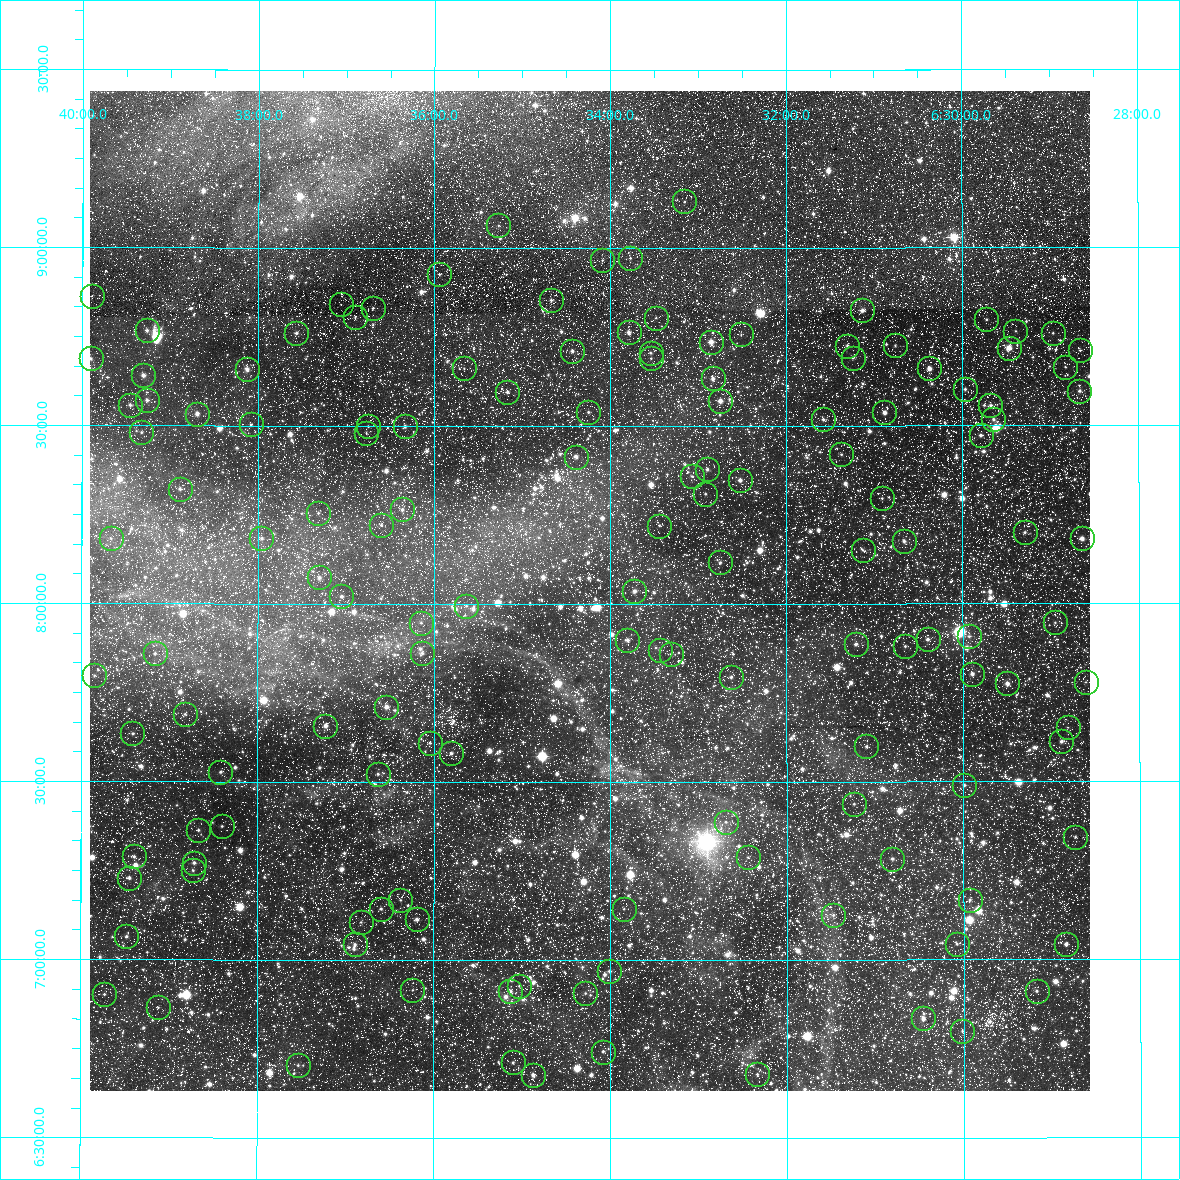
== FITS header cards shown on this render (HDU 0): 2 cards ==
NAXIS1  =                 1000
NAXIS2  =                 1000

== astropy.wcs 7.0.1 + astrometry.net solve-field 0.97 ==
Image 1000 x 1000 px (HDU 0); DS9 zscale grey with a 90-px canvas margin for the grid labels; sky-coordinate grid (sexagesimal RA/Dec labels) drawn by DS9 from the SOLVED WCS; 141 Tycho-2 reference stars matched to detected sources circled (green)
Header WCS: RA---TAN/DEC--TAN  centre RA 06:34:14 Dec +08:02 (98.56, +8.04 deg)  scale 10.1 arcsec/px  FOV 168.6' x 168.6'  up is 0 deg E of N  parity normal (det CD < 0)
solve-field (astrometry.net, Tycho-2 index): VERIFIED the header's WCS against the Tycho-2 star catalogue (verified at 2 index scales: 67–141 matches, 0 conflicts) and refined it, rather than solving blind
Solved WCS: RA---TAN-SIP/DEC--TAN-SIP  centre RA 06:34:14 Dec +08:02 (98.56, +8.04 deg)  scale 10.1 arcsec/px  FOV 168.6' x 168.6'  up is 0 deg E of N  parity normal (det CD < 0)
The solver's refit moves the header's centre by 1.7 arcsec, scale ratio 1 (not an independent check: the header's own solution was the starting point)
Tycho-2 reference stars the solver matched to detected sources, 141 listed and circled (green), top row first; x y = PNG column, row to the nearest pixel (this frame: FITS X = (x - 90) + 1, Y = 1000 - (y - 91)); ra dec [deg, ICRS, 3 dp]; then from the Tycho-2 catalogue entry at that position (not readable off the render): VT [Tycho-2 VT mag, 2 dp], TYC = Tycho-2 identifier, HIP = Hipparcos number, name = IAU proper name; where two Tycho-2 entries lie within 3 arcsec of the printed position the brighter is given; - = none
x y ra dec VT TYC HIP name
684 201 98.289 +9.131 10.84 733-2754-1 - -
498 225 98.817 +9.064 10.61 733-2535-1 - -
630 258 98.443 +8.972 11.00 733-1182-1 - -
602 260 98.523 +8.966 10.78 733-2253-1 - -
439 274 98.986 +8.926 11.12 733-820-1 - -
92 296 99.974 +8.863 11.34 746-798-1 - -
551 300 98.668 +8.854 9.55 733-826-1 - -
341 304 99.266 +8.841 11.15 733-2223-1 - -
373 308 99.175 +8.831 10.70 733-953-1 - -
862 310 97.783 +8.826 9.54 733-460-1 - -
355 317 99.225 +8.805 10.90 733-430-1 - -
656 318 98.370 +8.804 11.82 733-1243-1 - -
986 319 97.430 +8.798 10.91 732-1193-1 - -
147 330 99.816 +8.767 10.49 746-1024-1 - -
1015 331 97.348 +8.766 11.10 732-835-1 - -
629 332 98.447 +8.763 9.94 733-904-1 - -
296 333 99.392 +8.761 10.31 733-444-1 - -
1053 333 97.242 +8.759 10.92 732-505-1 - -
741 334 98.128 +8.757 11.10 733-1452-1 - -
711 342 98.213 +8.736 9.42 733-38-1 - -
895 345 97.690 +8.725 11.05 733-1247-1 - -
847 346 97.826 +8.725 10.57 733-150-1 - -
1009 348 97.367 +8.719 9.75 732-9-1 - -
1080 350 97.166 +8.711 10.98 732-2061-1 - -
572 351 98.608 +8.711 10.07 733-414-1 - -
651 353 98.385 +8.705 11.01 733-556-1 - -
91 358 99.976 +8.687 10.93 746-460-1 - -
651 358 98.384 +8.690 11.70 733-2079-1 - -
853 358 97.810 +8.691 10.50 733-1061-1 - -
1065 367 97.207 +8.664 11.03 732-1107-1 - -
464 368 98.915 +8.662 11.50 733-230-1 - -
929 368 97.593 +8.660 8.75 732-1189-1 - -
247 369 99.532 +8.658 10.63 733-2700-1 - -
143 375 99.827 +8.641 9.34 746-1447-1 - -
713 378 98.209 +8.633 10.06 733-24-1 - -
965 389 97.492 +8.603 10.18 732-967-1 - -
1079 391 97.167 +8.597 10.33 732-549-1 - -
507 392 98.792 +8.596 10.75 733-1389-1 - -
147 400 99.816 +8.572 10.43 746-987-1 - -
720 401 98.187 +8.570 9.44 733-1149-1 - -
130 405 99.863 +8.557 10.37 746-1459-1 - -
990 405 97.419 +8.557 10.64 732-1385-1 - -
588 412 98.562 +8.539 10.88 733-894-1 - -
884 412 97.721 +8.537 9.45 733-1426-1 - -
197 414 99.673 +8.533 9.76 746-657-1 - -
823 419 97.895 +8.519 10.64 733-804-1 - -
993 419 97.411 +8.518 9.99 732-1819-1 - -
251 424 99.521 +8.503 11.37 733-995-1 - -
368 426 99.187 +8.499 11.03 733-1248-1 - -
405 426 99.083 +8.499 10.42 733-1301-1 - -
141 432 99.831 +8.481 11.13 746-854-1 - -
366 433 99.193 +8.480 11.80 733-1284-1 - -
981 435 97.447 +8.473 10.60 732-1757-1 - -
841 454 97.844 +8.419 10.67 733-1450-1 - -
576 457 98.598 +8.414 9.79 733-1555-1 - -
707 469 98.225 +8.378 10.32 733-966-1 - -
692 476 98.268 +8.359 10.93 733-921-1 - -
740 480 98.131 +8.348 10.35 733-1370-1 - -
180 489 99.722 +8.322 11.15 746-786-1 - -
705 494 98.230 +8.310 11.02 733-1165-1 - -
882 498 97.728 +8.297 11.00 733-1716-1 - -
402 509 99.091 +8.265 10.35 733-1782-1 - -
318 513 99.328 +8.255 10.62 733-2180-1 - -
381 525 99.150 +8.222 10.60 733-1151-1 - -
659 526 98.360 +8.218 11.62 733-1472-1 - -
1025 532 97.323 +8.200 10.55 732-2470-1 - -
111 538 99.917 +8.182 11.29 746-983-1 - -
261 538 99.489 +8.183 11.22 733-1172-1 - -
1082 538 97.161 +8.182 9.05 732-2565-1 - -
904 541 97.666 +8.176 10.19 733-2064-1 - -
863 550 97.783 +8.150 11.26 733-2338-1 - -
720 562 98.188 +8.116 10.41 733-2390-1 - -
319 577 99.326 +8.074 10.74 733-1828-1 - -
634 591 98.431 +8.036 9.54 733-1509-1 - -
341 596 99.262 +8.021 10.22 733-1464-1 - -
466 606 98.908 +7.994 11.14 733-1475-1 - -
1055 622 97.238 +7.946 11.36 732-1448-1 - -
421 623 99.036 +7.947 10.74 733-1940-1 - -
969 636 97.482 +7.908 10.60 732-1104-1 - -
928 639 97.599 +7.900 10.26 732-984-1 - -
627 640 98.451 +7.899 10.14 733-1835-1 - -
856 644 97.803 +7.887 10.04 733-2046-1 - -
905 646 97.664 +7.880 11.29 733-2279-1 - -
660 650 98.359 +7.871 10.98 733-2202-1 - -
155 653 99.792 +7.860 11.15 746-1303-1 - -
422 653 99.033 +7.862 10.63 733-2024-1 - -
671 654 98.328 +7.860 11.48 733-2008-1 - -
972 674 97.473 +7.803 10.32 732-1184-1 - -
94 675 99.963 +7.797 11.30 746-1407-1 - -
731 677 98.157 +7.794 10.25 733-2322-1 - -
1086 682 97.152 +7.779 11.46 732-2038-1 - -
1007 683 97.374 +7.775 9.70 732-2214-1 - -
386 707 99.134 +7.710 9.49 733-49-1 31577 -
185 714 99.706 +7.690 11.33 746-1510-1 - -
325 726 99.307 +7.658 9.84 733-345-1 - -
1068 727 97.203 +7.652 11.76 732-276-1 - -
132 733 99.854 +7.635 10.78 746-1449-1 - -
1061 741 97.221 +7.612 10.43 732-1624-1 - -
430 743 99.011 +7.610 11.19 733-519-2 - -
866 746 97.774 +7.600 10.76 733-631-1 - -
451 753 98.950 +7.581 10.65 733-845-1 - -
220 772 99.604 +7.527 10.67 746-403-1 - -
378 774 99.159 +7.522 10.46 733-347-1 - -
964 785 97.497 +7.490 10.03 145-608-1 - -
854 804 97.809 +7.438 10.75 158-493-1 - -
726 822 98.173 +7.388 10.70 158-1599-1 - -
222 826 99.600 +7.375 11.02 159-112-1 - -
198 830 99.667 +7.364 10.68 159-2072-1 - -
1075 837 97.183 +7.344 11.20 145-1295-1 - -
134 856 99.849 +7.289 10.47 159-382-1 - -
748 857 98.111 +7.288 11.21 158-91-1 - -
892 859 97.701 +7.283 10.52 158-783-1 - -
194 863 99.679 +7.272 10.27 159-286-1 - -
193 870 99.681 +7.250 10.92 159-1170-1 - -
129 878 99.862 +7.229 10.47 159-1018-1 - -
400 900 99.094 +7.169 10.88 158-65-1 - -
970 900 97.482 +7.168 10.59 145-110-1 - -
381 909 99.149 +7.144 10.44 158-1213-1 - -
624 909 98.462 +7.144 10.96 158-753-1 - -
833 915 97.868 +7.126 11.23 158-1431-1 - -
417 919 99.048 +7.114 10.55 158-893-1 - -
361 922 99.206 +7.106 10.91 158-2549-1 - -
126 936 99.870 +7.065 10.19 159-1310-1 - -
355 944 99.223 +7.044 10.70 158-3305-1 - -
957 944 97.519 +7.044 10.80 158-2119-1 - -
1066 944 97.210 +7.043 10.55 145-1291-1 - -
609 971 98.502 +6.969 10.07 158-1985-1 - -
519 986 98.758 +6.927 10.98 158-2197-1 - -
412 990 99.060 +6.915 11.71 158-3111-1 - -
510 991 98.783 +6.913 10.36 158-2653-1 - -
1037 991 97.293 +6.912 10.62 145-1903-1 - -
585 993 98.571 +6.907 11.09 158-2237-1 - -
104 994 99.932 +6.902 11.11 159-1974-1 - -
158 1007 99.779 +6.866 11.67 159-1748-1 - -
923 1018 97.614 +6.835 10.53 158-1061-1 - -
962 1031 97.504 +6.799 11.22 158-2397-1 - -
603 1052 98.521 +6.742 11.01 158-2129-1 - -
513 1062 98.776 +6.712 10.74 158-2663-1 - -
298 1065 99.383 +6.704 10.98 159-2467-1 - -
757 1074 98.084 +6.679 10.54 158-2587-1 - -
533 1075 98.719 +6.678 9.64 158-2477-1 - -